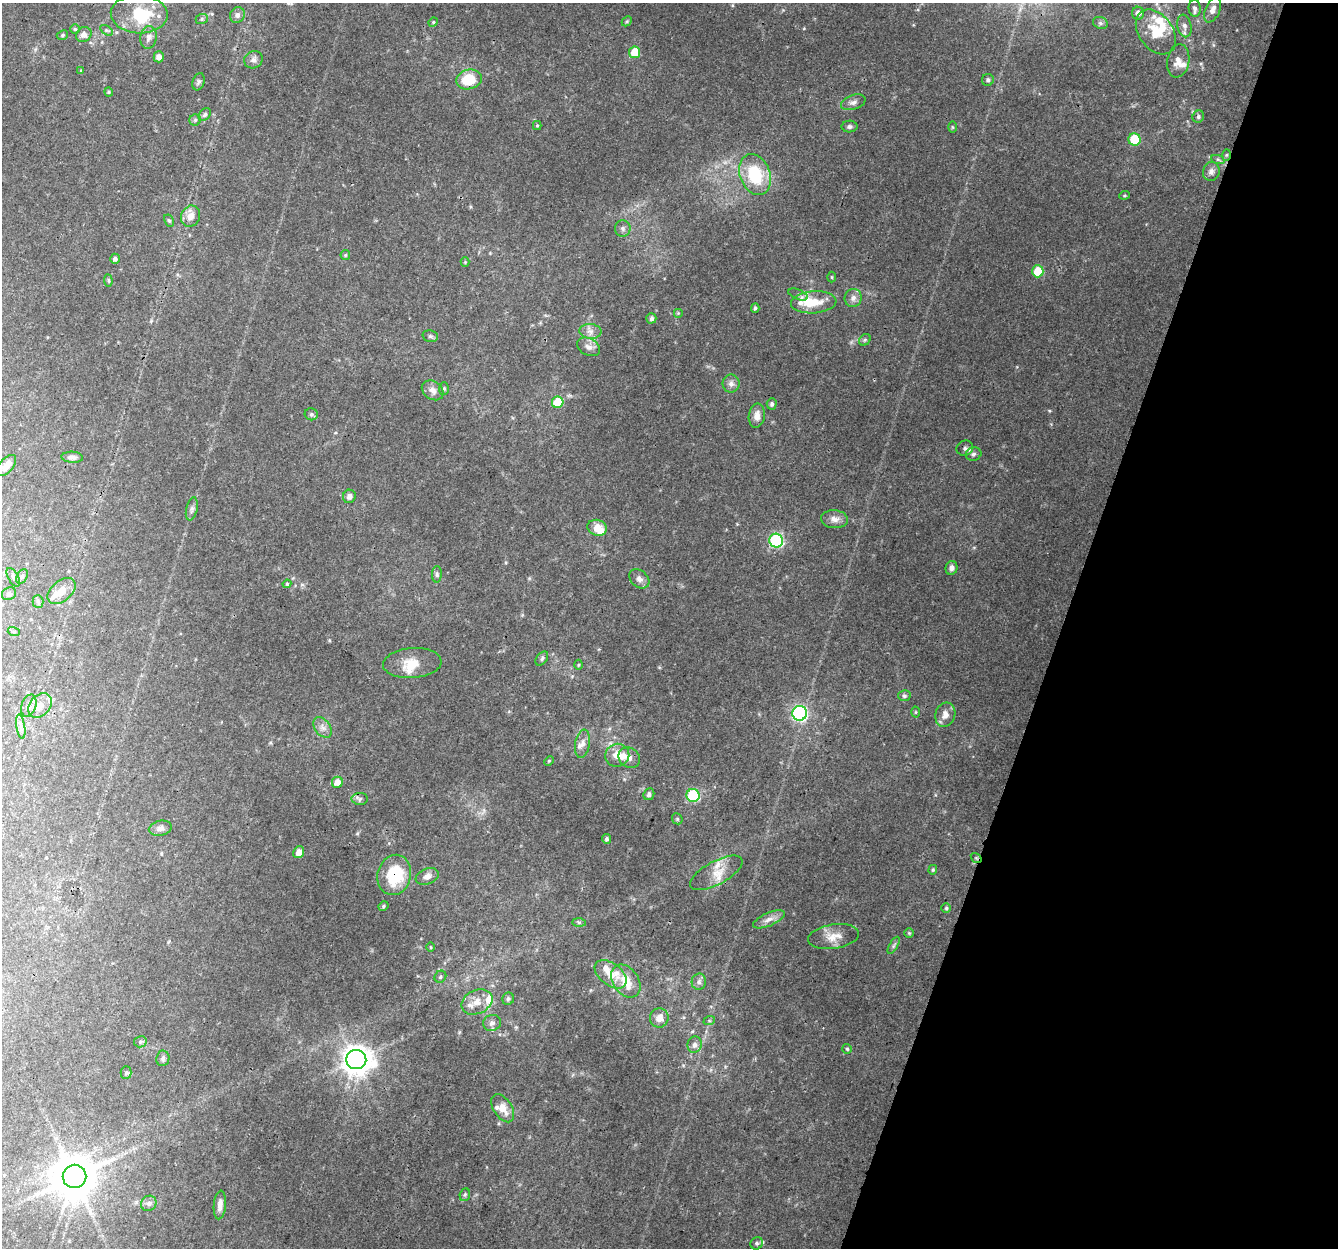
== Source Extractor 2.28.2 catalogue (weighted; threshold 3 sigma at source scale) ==
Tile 8 of 4 x 4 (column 4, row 2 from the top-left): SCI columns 4031-5366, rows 2766-4011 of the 5398 x 5589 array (HDU 1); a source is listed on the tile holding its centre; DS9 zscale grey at full resolution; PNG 1340 x 1250 px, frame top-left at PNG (2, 3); each listed source drawn as its Kron ellipse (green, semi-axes under 4 px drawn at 4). Shown black and unused: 21% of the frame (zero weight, under 3 of 4 exposures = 6% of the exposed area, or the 3 px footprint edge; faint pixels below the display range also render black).
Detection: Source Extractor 2.28.2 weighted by HDU 2 'WHT'; one run over the whole footprint, this tile lists its part. Background 0.0749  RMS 0.0052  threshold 0.0232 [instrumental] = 3 sigma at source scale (4.5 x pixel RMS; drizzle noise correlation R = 1.50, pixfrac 1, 0.0396/0.0396 arcsec/px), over >= 5 px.
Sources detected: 167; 3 inside a brighter object's white glare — neither listed nor drawn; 24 inside a brighter listed object's ellipse — not listed separately; the other 140 listed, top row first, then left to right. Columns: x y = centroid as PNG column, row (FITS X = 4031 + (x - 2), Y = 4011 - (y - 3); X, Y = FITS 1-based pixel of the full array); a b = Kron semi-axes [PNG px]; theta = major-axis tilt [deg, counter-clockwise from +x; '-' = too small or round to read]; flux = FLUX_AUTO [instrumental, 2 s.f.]
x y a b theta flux
1195 8 8 6 -85 1.9
1213 10 13 7 67 3.3
1138 13 6 6 - 2.5
139 14 28 19 -2 25
237 15 8 7 - 2.4
202 19 6 5 - 0.93
627 21 6 4 45 0.67
433 22 5 4 - 0.71
1100 23 8 6 -21 1.3
1184 26 11 7 -79 2.3
75 29 5 5 - 0.68
106 30 7 4 -32 0.91
1156 32 25 17 -54 14
84 34 8 7 - 2.7
62 35 6 4 23 0.8
149 37 11 8 79 2.8
635 52 6 5 - 11
159 57 5 5 - 2.8
253 60 9 8 - 2.2
1178 61 17 11 79 5.1
81 70 4 4 - 0.45
469 79 13 9 15 16
988 80 6 6 - 1.2
199 82 9 6 71 1.3
109 92 4 4 - 0.57
853 102 12 7 18 2.4
205 115 7 5 49 1.1
1198 117 6 5 - 1.2
195 120 6 5 - 0.89
537 125 4 4 - 0.58
849 127 8 6 1 1.4
952 127 6 4 -89 0.57
1134 139 6 6 - 18
1227 155 6 4 88 0.71
1218 160 7 4 -20 0.92
1211 172 9 8 - 2.3
755 175 21 15 -70 25
1125 195 5 3 - 0.61
190 216 11 9 62 4.6
169 220 6 4 -61 0.77
623 228 8 8 - 1.7
345 255 5 4 - 0.64
115 259 5 5 - 1.4
465 262 4 4 - 0.51
1038 271 6 6 - 13
832 277 5 3 - 0.57
108 280 6 4 -84 0.71
798 295 10 5 -22 1.1
853 298 9 8 - 2.7
814 302 23 11 4 10
755 308 5 4 - 0.95
678 313 5 5 - 0.64
651 318 5 5 - 1.6
590 331 11 7 -5 2.7
430 336 8 5 -14 1.1
865 340 6 5 - 0.96
588 347 12 8 -27 2.8
731 384 9 8 - 2.2
444 389 6 5 - 0.93
433 390 12 9 -36 3
558 402 6 6 - 15
772 404 5 5 - 1.2
311 414 7 6 - 1.3
757 416 12 8 82 3.8
965 448 8 7 - 1.7
973 454 8 6 16 1.6
72 457 11 5 -3 1.8
6 466 13 7 50 4.2
349 496 7 6 - 2.3
192 509 12 5 77 1.8
834 519 13 9 -6 3.4
597 528 10 7 -17 7.5
776 541 7 6 - 58
951 568 7 6 - 2.1
437 574 8 5 89 1.1
22 576 8 5 62 1.1
13 577 10 5 -60 1.4
639 579 11 8 -42 2.4
287 584 4 4 - 0.62
62 591 16 10 40 5.7
9 594 7 6 - 1.4
38 601 6 5 - 0.95
14 632 6 4 -18 0.68
542 659 8 5 53 1.2
412 663 29 15 4 9.4
578 665 5 3 - 0.52
904 696 6 5 - 1.1
40 705 14 10 49 4.9
29 706 11 7 70 3
916 712 5 3 - 0.44
800 713 7 7 - 91
945 715 12 10 72 3.9
21 727 12 3 -81 1.9
322 727 11 7 -53 2.8
582 744 14 7 81 3.4
617 755 12 11 - 6.4
629 758 11 9 -41 3.4
549 761 5 4 - 0.55
337 782 5 5 - 4.6
649 794 6 5 - 1.4
693 795 6 6 - 36
360 799 8 6 -1 1.4
677 819 6 5 - 0.71
160 828 11 7 12 2.4
607 839 5 4 - 1.1
299 852 6 5 - 3.7
976 858 6 4 -35 0.54
933 870 5 4 - 0.62
716 873 29 11 28 8.8
394 875 20 16 74 25
427 876 12 7 21 3.2
383 906 5 4 - 0.76
946 908 5 5 - 0.74
769 919 17 6 23 3.4
579 922 7 4 -1 0.99
909 933 5 5 - 0.66
834 937 26 12 9 7.3
894 945 10 4 60 1.1
431 947 4 3 - 0.39
611 974 18 11 -38 7.3
440 977 6 5 - 0.9
626 981 18 12 -55 9.1
699 982 8 7 - 1.9
508 999 6 6 - 1.3
477 1002 16 11 25 6.1
659 1018 9 9 - 4.8
709 1021 6 4 18 0.68
492 1023 9 8 - 2.1
140 1042 6 5 - 0.99
695 1045 8 7 - 2.7
847 1049 5 5 - 0.76
163 1058 8 6 82 1.4
356 1060 10 9 - 650
126 1073 6 5 - 1
503 1108 15 9 -58 6.3
75 1176 12 11 - 1700
465 1195 6 5 - 0.96
149 1203 8 7 - 1.8
220 1205 14 6 85 3.1
757 1243 6 6 - 1.1
Overlapping masked pixels (flux is a lower limit): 3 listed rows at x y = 1227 155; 976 858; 394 875
Unlisted compact peaks at least as high as the median listed source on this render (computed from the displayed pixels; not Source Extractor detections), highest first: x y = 1049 411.